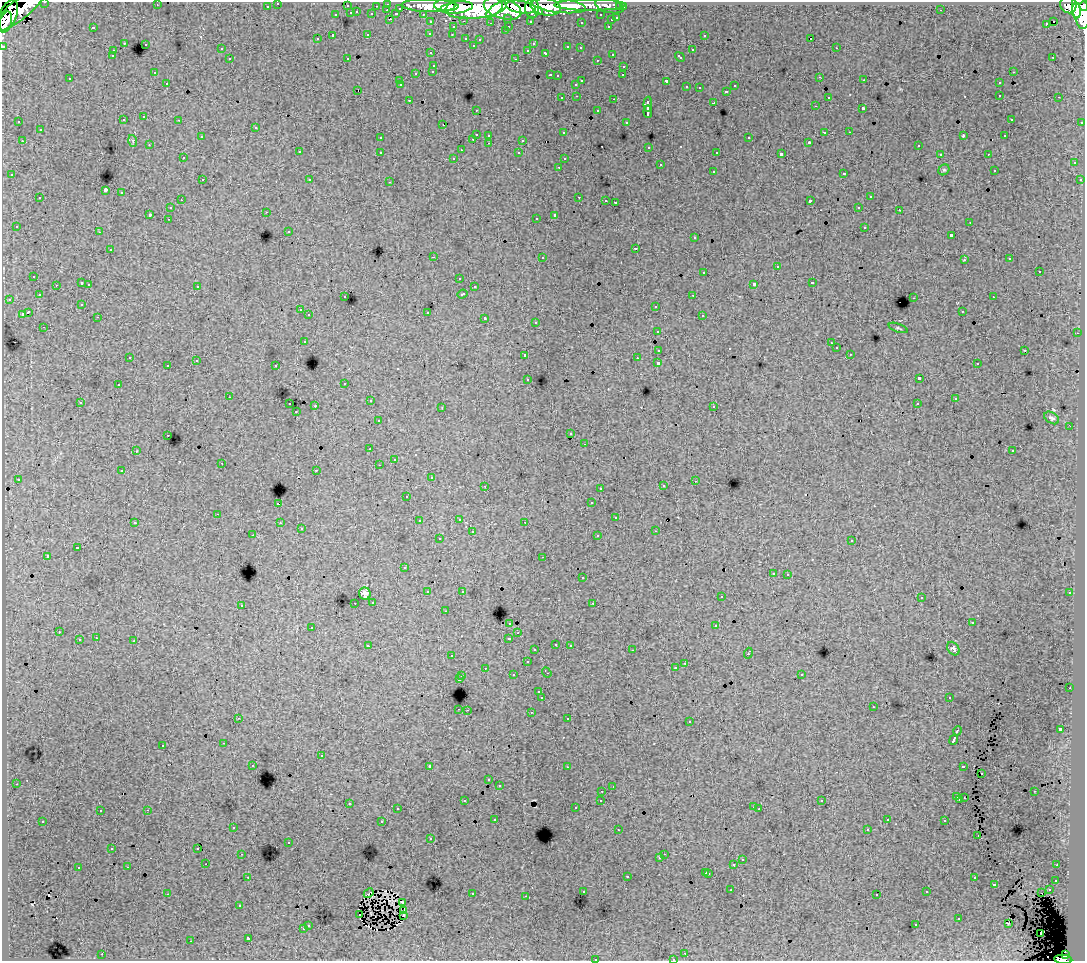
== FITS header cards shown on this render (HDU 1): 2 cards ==
NAXIS1  =                 1083
NAXIS2  =                  959

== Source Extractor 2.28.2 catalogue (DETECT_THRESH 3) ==
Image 1083 x 959 px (HDU 1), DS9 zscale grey, 1 PNG px = 1 image px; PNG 1087 x 963 px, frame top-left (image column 1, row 959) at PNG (2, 2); each listed source drawn as its Kron ellipse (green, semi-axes under 4 px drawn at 4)
Background 66.4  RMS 0.62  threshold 1.85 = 3 sigma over >= 5 px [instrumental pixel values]
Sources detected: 451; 1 with non-positive FLUX_AUTO (blend fragments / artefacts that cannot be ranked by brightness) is neither listed nor drawn; the other 450 listed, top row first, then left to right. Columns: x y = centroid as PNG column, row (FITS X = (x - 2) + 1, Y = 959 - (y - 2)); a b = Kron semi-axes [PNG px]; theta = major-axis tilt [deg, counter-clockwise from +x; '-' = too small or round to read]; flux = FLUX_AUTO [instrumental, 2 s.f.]
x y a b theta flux
45 2 3 2 - 1200
278 3 3 3 - 1400
388 4 3 3 - 2300
157 5 2 2 - 27
445 5 10 6 0 79000
590 5 36 5 0 52000
1068 5 9 8 - 47000
267 6 3 3 - 780
347 6 3 3 - 310
376 6 3 2 - 320
430 6 28 6 -2 110000
559 6 27 7 -6 120000
610 6 15 6 -13 13000
1084 6 4 3 - 31000
457 7 16 6 7 120000
521 7 15 6 -10 140000
545 7 16 8 -11 130000
620 7 3 3 - 430
623 7 3 3 - 910
400 8 3 3 - 370
476 8 31 10 5 330000
532 8 9 7 -87 82000
502 9 19 10 -17 270000
19 10 32 10 38 140000
387 10 3 2 - 150
494 10 11 4 41 54000
941 10 3 2 - 42
1081 10 19 8 -80 200000
538 11 4 3 - 30000
1076 11 8 4 -89 65000
357 12 3 3 - 240
351 13 3 3 - 430
372 14 3 3 - 540
396 14 4 3 - 500
423 14 3 2 - 780
8 15 16 8 69 130000
336 15 3 3 - 210
601 15 3 3 - 710
508 18 3 3 - 560
617 18 3 3 - 320
390 19 3 2 - 230
611 20 3 3 - 190
464 21 3 2 - 260
530 21 3 3 - 720
1054 21 3 3 - 2700
6 22 11 6 73 91000
431 22 3 3 - 730
581 22 3 3 - 65
490 23 2 2 - 38
1046 24 4 3 - 260
509 26 3 2 - 170
608 26 3 2 - 180
93 27 3 3 - 530
453 27 3 3 - 160
505 30 3 2 - 24
430 33 3 3 - 77
368 35 3 3 - 230
452 35 3 2 - 70
704 35 3 3 - 130
333 36 3 3 - 720
466 38 3 3 - 140
811 38 3 3 - 17000
317 39 3 3 - 80
480 39 3 3 - 110
124 43 3 3 - 45
145 44 3 3 - 340
533 44 4 3 - 97
473 45 3 2 - 52
3 46 3 3 - 2600
567 47 3 3 - 130
580 48 3 3 - 88
836 48 3 2 - 88
221 49 3 2 - 84
528 50 3 3 - 140
692 50 3 3 - 270
113 51 3 2 - 110
431 53 3 2 - 120
546 53 3 3 - 250
612 54 3 2 - 150
112 56 3 2 - 63
680 57 5 3 - 140
1053 57 3 2 - 69
347 58 2 2 - 29
230 59 3 3 - 230
516 59 3 2 - 150
597 60 3 2 - 87
434 65 3 3 - 170
624 66 3 2 - 190
433 71 3 3 - 120
1013 72 3 2 - 220
154 73 3 2 - 56
416 73 3 3 - 320
550 75 3 2 - 280
623 75 3 2 - 43
557 76 3 3 - 190
820 77 3 2 - 62
70 79 3 3 - 120
864 80 2 2 - 35
400 81 3 2 - 66
582 81 3 2 - 280
666 81 3 3 - 430
167 83 3 2 - 160
999 83 3 3 - 170
576 84 3 3 - 100
401 85 3 2 - 50
735 86 3 3 - 150
686 87 3 3 - 180
699 88 3 2 - 34
358 90 3 2 - 230
726 91 3 3 - 260
1000 95 3 2 - 180
577 96 3 2 - 140
828 97 3 3 - 100
1059 97 3 2 - 40
562 98 3 2 - 89
614 99 3 2 - 110
409 100 3 2 - 92
714 103 3 3 - 620
648 104 7 3 88 1300
815 106 3 2 - 72
862 109 3 3 - 570
476 110 3 2 - 62
598 111 3 3 - 190
648 112 6 3 -88 890
144 117 3 2 - 170
1011 119 3 2 - 68
123 120 3 3 - 190
179 120 3 2 - 120
19 122 3 2 - 58
626 122 3 3 - 110
1082 122 3 2 - 260
443 125 2 2 - 52
256 127 3 3 - 200
40 130 3 3 - 180
825 132 3 2 - 300
849 132 2 2 - 74
563 133 3 3 - 91
476 134 3 3 - 470
489 135 3 3 - 170
963 136 3 2 - 170
1005 136 3 3 - 95
201 137 3 2 - 27
380 138 3 2 - 80
749 138 3 3 - 220
473 139 3 2 - 180
523 140 3 3 - 620
22 141 3 2 - 76
133 141 6 3 -73 57
809 142 3 3 - 46
489 143 3 2 - 150
149 145 3 2 - 62
918 146 3 2 - 130
649 147 3 3 - 120
461 150 3 2 - 50
299 152 3 2 - 72
380 152 3 2 - 130
717 152 3 2 - 45
519 153 3 3 - 78
781 154 4 3 - 1200
940 154 3 2 - 68
988 154 3 2 - 61
183 158 3 2 - 77
454 158 3 2 - 79
564 159 2 2 - 39
1074 163 3 3 - 59
660 165 3 3 - 290
559 167 3 2 - 150
944 170 6 5 - 55
994 170 3 3 - 77
713 171 3 3 - 150
844 173 3 3 - 160
12 175 3 3 - 73
202 180 3 2 - 120
310 180 3 2 - 43
1080 180 3 3 - 110
390 182 3 2 - 300
105 190 4 3 - 3200
121 193 3 3 - 220
579 197 3 2 - 200
870 197 3 3 - 240
40 198 3 3 - 75
181 200 2 2 - 82
606 200 3 2 - 89
810 201 4 3 - 690
615 202 3 3 - 1200
859 207 3 2 - 100
170 208 3 3 - 130
899 210 3 2 - 56
266 212 3 2 - 110
150 215 4 3 - 630
555 215 4 3 - 950
536 218 3 2 - 120
168 219 3 2 - 91
970 222 3 2 - 73
16 226 3 2 - 39
865 227 3 3 - 240
289 231 3 3 - 92
99 232 3 2 - 37
951 235 3 3 - 650
695 238 3 3 - 140
635 248 3 3 - 310
110 250 3 3 - 250
433 257 3 2 - 400
542 257 3 3 - 150
1010 259 3 3 - 72
964 260 4 2 - 120
777 267 3 3 - 370
704 272 3 3 - 180
1039 272 3 3 - 470
34 276 3 2 - 65
459 278 3 2 - 59
82 283 3 3 - 290
812 283 3 3 - 310
89 284 3 3 - 120
754 284 3 3 - 940
56 285 2 2 - 25
197 286 3 3 - 83
474 287 3 3 - 100
462 294 5 3 - 190
39 295 3 2 - 78
693 295 3 2 - 110
345 297 3 2 - 73
993 297 3 2 - 72
914 298 3 2 - 160
9 299 3 3 - 84
82 304 3 3 - 92
656 306 3 3 - 170
300 310 3 3 - 73
962 311 3 2 - 80
28 312 4 3 - 500
427 312 3 3 - 230
22 314 3 3 - 370
309 315 3 3 - 120
702 315 3 3 - 190
98 317 3 2 - 180
485 318 3 3 - 300
536 322 3 3 - 100
44 327 3 2 - 110
898 328 10 3 -19 58
658 331 3 2 - 65
1077 333 3 2 - 44
304 341 3 3 - 190
831 343 3 2 - 60
836 348 3 3 - 71
659 350 4 3 - 450
1025 350 3 2 - 130
850 354 3 2 - 72
525 355 3 3 - 260
130 357 3 3 - 79
637 358 3 2 - 79
196 361 3 2 - 36
658 363 3 3 - 1400
977 364 3 2 - 61
168 365 3 2 - 100
276 366 3 3 - 200
919 378 4 3 - 1200
528 379 3 2 - 66
345 383 3 3 - 78
118 385 3 2 - 84
229 397 2 2 - 32
955 399 3 2 - 66
370 401 3 2 - 120
80 402 3 3 - 130
290 404 3 2 - 230
917 404 3 3 - 120
315 406 2 2 - 290
714 406 3 2 - 100
442 408 4 2 - 25
296 412 3 2 - 62
1052 418 8 5 -32 90
378 420 3 3 - 130
1070 426 3 2 - 34
571 434 3 2 - 74
168 435 3 2 - 95
585 444 3 2 - 70
370 449 3 2 - 140
136 451 3 3 - 41
1012 451 3 3 - 82
394 459 3 2 - 54
222 463 3 2 - 63
379 465 3 2 - 74
316 470 3 2 - 180
122 471 3 3 - 200
431 477 3 2 - 69
18 479 3 3 - 140
695 481 3 3 - 45
485 486 3 2 - 94
663 486 3 3 - 140
600 488 3 2 - 100
407 496 3 2 - 52
591 503 3 3 - 170
278 504 3 3 - 510
218 514 3 2 - 150
616 518 3 3 - 170
459 519 3 3 - 120
419 521 3 2 - 70
525 522 3 2 - 35
135 523 3 2 - 52
280 523 3 3 - 99
301 529 3 2 - 70
656 531 3 2 - 150
472 532 3 3 - 300
253 535 3 2 - 74
598 536 3 3 - 57
439 539 3 3 - 190
852 541 3 3 - 90
77 548 3 3 - 470
48 556 3 3 - 1200
543 557 3 2 - 72
405 568 3 2 - 44
773 573 3 3 - 130
788 574 3 2 - 100
582 578 3 3 - 220
462 591 3 3 - 73
428 592 3 3 - 210
1070 593 3 3 - 180
365 594 6 6 - 170
721 597 3 3 - 95
921 598 3 3 - 31
373 602 3 3 - 160
355 603 2 2 - 86
593 603 3 2 - 99
241 605 3 3 - 150
445 611 3 2 - 89
510 623 3 3 - 180
972 623 3 3 - 130
716 626 3 3 - 220
312 627 3 2 - 73
59 632 3 3 - 66
518 633 3 2 - 68
96 638 3 2 - 120
509 638 3 3 - 370
79 640 3 3 - 290
134 641 3 2 - 260
556 644 3 3 - 180
570 645 3 3 - 140
368 646 4 3 - 190
953 649 7 5 -52 94
535 650 3 3 - 69
632 650 3 2 - 65
748 653 5 3 - 340
452 656 3 2 - 120
527 662 3 3 - 170
685 663 3 2 - 120
485 668 2 2 - 100
675 668 3 3 - 74
547 673 5 3 - 320
801 674 3 3 - 120
513 675 3 3 - 130
462 676 3 3 - 120
459 679 4 3 - 680
1070 688 2 2 - 120
539 692 3 3 - 110
542 698 3 3 - 830
949 698 3 2 - 110
873 707 3 2 - 53
459 709 3 2 - 160
467 710 3 2 - 150
531 712 3 2 - 170
238 718 3 2 - 52
568 719 3 3 - 95
689 722 3 3 - 190
1060 729 3 3 - 1000
958 731 5 3 - 490
954 740 5 3 - 1900
224 743 3 2 - 96
163 745 3 2 - 68
321 756 3 3 - 330
253 765 3 3 - 160
430 766 3 3 - 1500
963 766 4 3 - 420
567 767 3 2 - 68
982 773 3 2 - 56
489 780 3 3 - 100
16 784 3 2 - 110
499 785 3 3 - 130
613 787 3 2 - 42
602 791 3 2 - 130
1034 791 2 2 - 33
957 797 3 3 - 36
964 798 3 2 - 29
960 799 3 3 - 120
601 800 3 3 - 170
465 801 3 3 - 100
822 801 3 3 - 65
349 803 3 2 - 180
754 807 3 2 - 66
576 808 3 3 - 70
397 809 3 3 - 98
759 809 3 2 - 51
147 810 3 2 - 210
100 811 3 2 - 63
495 819 3 3 - 90
887 819 3 3 - 94
43 821 3 3 - 130
945 821 3 3 - 160
382 822 3 3 - 520
233 827 3 2 - 120
867 829 3 2 - 64
618 830 3 2 - 86
978 835 3 2 - 61
431 838 3 3 - 120
289 842 3 3 - 70
198 848 3 2 - 34
112 849 3 3 - 97
242 854 3 2 - 75
664 854 2 2 - 120
660 858 3 3 - 150
742 859 3 3 - 91
206 864 2 2 - 68
734 864 3 3 - 640
1057 865 2 2 - 37
128 867 3 2 - 120
78 868 3 3 - 110
706 872 3 3 - 260
709 873 3 3 - 240
627 876 3 3 - 270
248 877 3 2 - 150
974 878 3 3 - 160
1056 880 3 3 - 140
994 884 3 3 - 200
731 890 3 2 - 69
1049 890 3 2 - 140
583 891 3 3 - 160
927 892 3 2 - 52
369 893 5 2 - 61
1042 893 2 2 - 25
167 894 3 2 - 390
472 894 3 2 - 230
877 895 3 3 - 110
526 896 3 2 - 58
402 902 3 2 - 56
240 905 3 3 - 120
404 911 3 3 - 38
359 915 2 2 - 27
403 915 3 2 - 40
959 919 3 3 - 94
1008 923 3 2 - 27
308 925 3 3 - 200
916 925 3 2 - 110
303 929 3 3 - 210
1041 933 3 2 - 150
248 938 3 3 - 800
191 941 2 2 - 32
685 953 3 2 - 91
102 954 3 2 - 180
1066 955 4 4 - 20000
595 959 3 2 - 160
673 959 3 3 - 70
1063 959 9 4 -5 39000
At the frame edge (FLAGS 8, measured only in part): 7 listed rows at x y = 45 2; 278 3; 1084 6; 3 46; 595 959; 673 959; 1063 959
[1 non-positive-flux detection neither listed nor drawn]